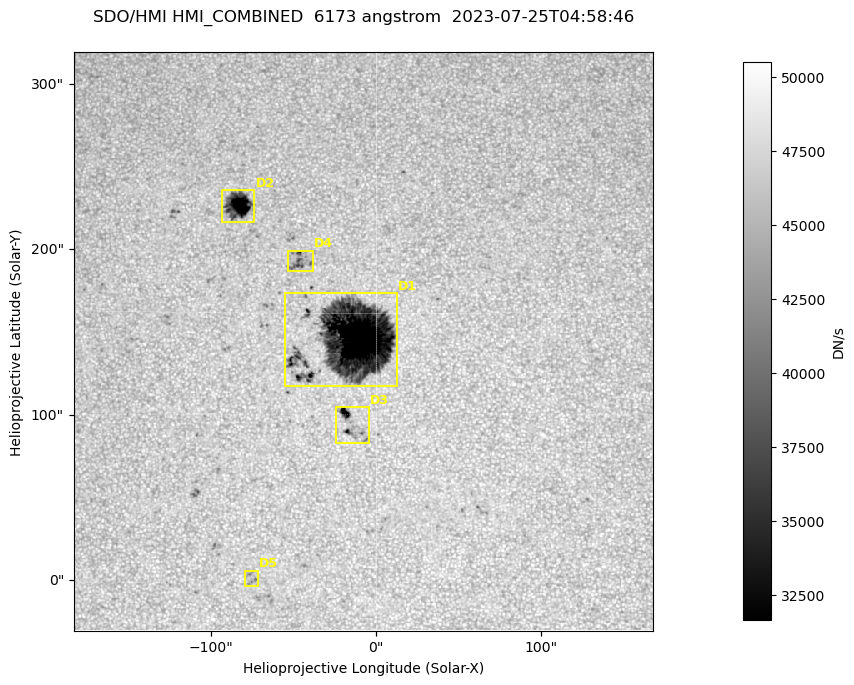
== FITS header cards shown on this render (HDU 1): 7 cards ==
TELESCOP= 'SDO/HMI '           / Telescope
INSTRUME= 'HMI_COMBINED'       / For HMI: HMI_SIDE1, HMI_FRONT2, or HMI_COMBINED
WAVELNTH=                6173. / [angstrom] Wavelength
DATE-OBS= '2023-07-25T04:58:46.000' / [ISO] Observation date {DATE__OBS}
CTYPE1  = 'HPLN-TAN'           / CTYPE1: HPLN
CTYPE2  = 'HPLT-TAN'           / CTYPE2: HPLT
BUNIT   = 'DN/s    '           / Physical Units

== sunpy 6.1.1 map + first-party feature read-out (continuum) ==
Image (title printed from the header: SDO/HMI HMI_COMBINED  6173 angstrom  2023-07-25T04:58:46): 695 x 695 px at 0.504 arcsec/px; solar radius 944 arcsec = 1874 px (partial field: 4.4% of the solar disc is inside the frame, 100% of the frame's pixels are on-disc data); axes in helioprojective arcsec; data unit DN/s (BUNIT, on the colour bar)
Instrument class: CONTINUUM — white-light / continuum photospheric image (CONTENT/OBS_TYPE)
Dark features (sunspots / pores): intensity divided by the frame's on-disc median (partial field: no limb-darkening profile); local-median window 302 px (8% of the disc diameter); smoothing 3 px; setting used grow <= 0.95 with closing radius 3 px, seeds <= 0.88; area >= 120 px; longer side >= 8 px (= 4 arcsec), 4 px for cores <= 0.7; partial field; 5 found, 5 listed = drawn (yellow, D1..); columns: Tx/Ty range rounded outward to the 2 arcsec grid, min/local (2 s.f., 1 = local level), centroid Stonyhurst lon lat
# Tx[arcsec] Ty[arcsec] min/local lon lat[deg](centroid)
D1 -56..14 116..174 0.13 -1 +14
D2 -94..-72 216..236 0.29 -5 +19
D3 -26..-4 82..106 0.57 -1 +11
D4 -54..-38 186..200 0.78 -3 +17
D5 -80..-70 -4..6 0.85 -5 +5